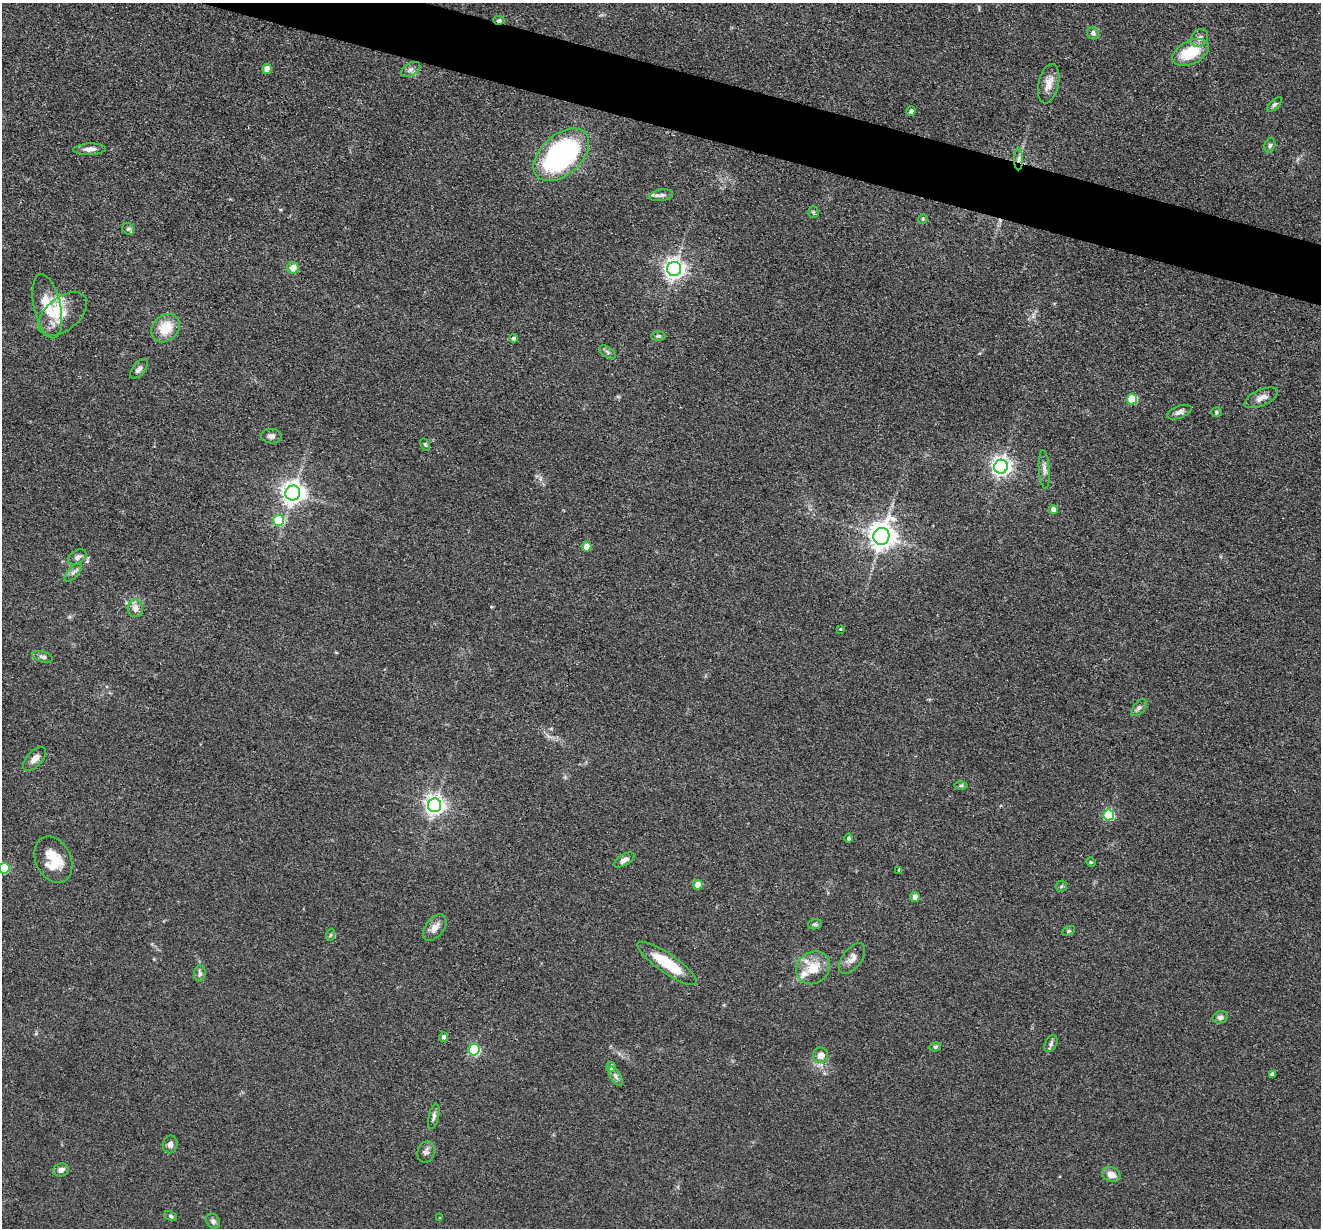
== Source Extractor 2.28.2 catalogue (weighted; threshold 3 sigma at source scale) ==
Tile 11 of 4 x 4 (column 3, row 3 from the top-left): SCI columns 2639-3957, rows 1357-2582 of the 5276 x 5292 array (HDU 1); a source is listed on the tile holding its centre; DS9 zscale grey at full resolution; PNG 1323 x 1230 px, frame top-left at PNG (2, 3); each listed source drawn as its Kron ellipse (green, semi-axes under 4 px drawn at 4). Shown black and unused: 4% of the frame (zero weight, under 3 of 4 exposures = <1% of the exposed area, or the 3 px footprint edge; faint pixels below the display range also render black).
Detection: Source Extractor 2.28.2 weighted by HDU 2 'WHT'; one run over the whole footprint, this tile lists its part. Background 0.0803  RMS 0.0062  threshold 0.028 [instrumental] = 3 sigma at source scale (4.5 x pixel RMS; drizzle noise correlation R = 1.50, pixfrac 1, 0.05/0.05 arcsec/px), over >= 5 px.
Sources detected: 86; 3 inside a brighter listed object's ellipse — not listed separately; the other 83 listed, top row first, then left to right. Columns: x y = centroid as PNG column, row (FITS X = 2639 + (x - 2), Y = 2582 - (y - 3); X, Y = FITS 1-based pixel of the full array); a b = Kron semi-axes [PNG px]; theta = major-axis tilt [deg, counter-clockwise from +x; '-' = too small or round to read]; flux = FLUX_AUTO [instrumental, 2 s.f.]
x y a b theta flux
499 20 5 3 - 3.7
1093 33 6 6 - 2.3
1200 38 10 7 54 3
1191 52 19 11 26 22
267 69 5 4 - 7.8
411 69 10 6 29 2.4
1049 84 20 10 77 6.6
1274 105 10 4 45 1.3
911 111 4 4 - 1.5
1270 145 7 5 74 1.4
90 149 16 6 2 3.9
561 155 32 20 42 140
1018 159 11 4 89 2.3
661 195 12 5 10 2.2
813 212 5 5 - 0.96
923 219 5 4 - 0.77
128 229 6 5 - 1.3
293 268 5 5 - 6.9
674 269 7 7 - 340
47 306 32 13 -78 19
63 314 28 16 39 12
165 328 15 12 45 14
658 336 7 4 -1 1.3
514 338 4 4 - 1.5
608 352 9 5 -34 1.4
139 369 11 6 51 2.9
1261 398 18 8 24 5
1132 399 5 5 - 29
1179 412 13 6 20 2.8
1216 412 5 4 - 0.83
271 436 10 7 -1 2.8
425 445 6 4 -63 0.87
1001 467 7 7 - 300
1044 469 19 5 -86 3.2
293 493 7 7 - 480
1053 509 4 4 - 4.4
278 520 5 5 - 33
881 536 8 8 - 730
587 547 5 4 - 11
77 557 10 6 29 2.1
73 572 11 5 48 2
135 608 9 7 -79 4.5
840 629 4 4 - 0.59
43 657 10 5 -16 2
1139 708 10 5 50 2
35 759 15 7 47 4.8
961 786 6 4 1 1
434 805 7 6 - 330
1109 815 5 5 - 49
849 838 4 4 - 1.4
53 860 24 17 -64 17
624 860 11 5 31 3
1091 862 5 4 - 0.71
4 868 5 5 - 31
899 870 3 3 - 0.71
698 885 4 4 - 9
1061 886 6 5 - 0.98
915 897 5 5 - 3.5
815 924 7 5 13 1.1
435 927 15 9 53 5.3
1069 931 7 4 26 0.87
330 935 6 4 71 0.94
852 958 18 9 53 4.8
667 963 35 9 -35 24
813 968 18 15 39 14
200 973 8 6 -89 1.7
1220 1017 7 6 - 1.7
443 1037 5 4 - 2.4
1051 1044 9 5 64 1.7
935 1047 6 4 14 1
474 1050 5 5 - 66
821 1055 7 7 - 4.7
611 1067 5 4 - 3.9
1272 1074 4 4 - 1.7
616 1076 11 5 -60 2.1
434 1116 13 5 76 2.2
170 1144 9 7 77 2.6
426 1152 11 8 71 2.6
61 1170 8 6 19 3
1111 1175 9 7 -22 5.5
171 1216 6 4 -29 1
440 1218 4 3 - 0.61
213 1221 8 6 -52 1.9
Overlapping masked pixels (flux is a lower limit): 2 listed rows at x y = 499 20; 1018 159
Isophote crosses this tile's border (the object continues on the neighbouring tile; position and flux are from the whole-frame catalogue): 1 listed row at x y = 4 868